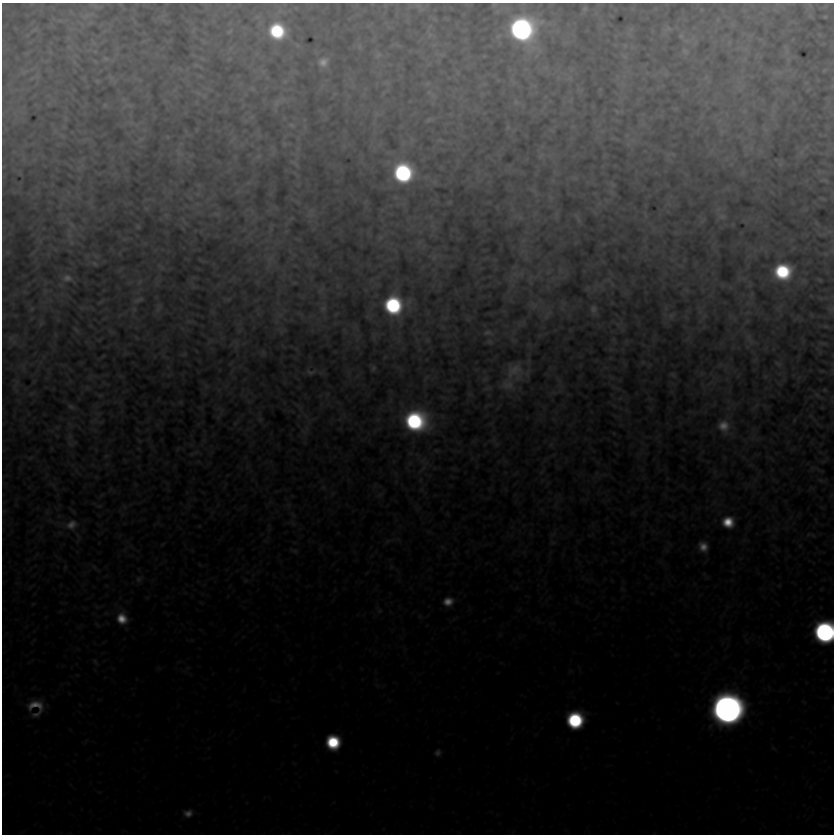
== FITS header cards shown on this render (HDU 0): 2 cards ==
NAXIS1  =                  832
NAXIS2  =                  832

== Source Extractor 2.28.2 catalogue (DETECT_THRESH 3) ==
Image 832 x 832 px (HDU 0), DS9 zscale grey, 1 PNG px = 1 image px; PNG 836 x 836 px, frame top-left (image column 1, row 832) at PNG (2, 3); no overlay
Background 4.82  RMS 1.8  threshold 5.53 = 3 sigma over >= 5 px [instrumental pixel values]
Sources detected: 56; all 56 listed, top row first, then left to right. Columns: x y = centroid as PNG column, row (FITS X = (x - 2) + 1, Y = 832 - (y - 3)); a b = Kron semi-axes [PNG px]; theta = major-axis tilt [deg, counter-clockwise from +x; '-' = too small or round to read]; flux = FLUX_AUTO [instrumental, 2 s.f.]
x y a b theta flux
810 5 8 4 -53 250
418 6 9 6 -21 490
585 9 8 6 69 250
87 15 22 6 21 1000
825 17 5 4 - 140
522 29 16 16 - 55000
277 31 14 13 - 11000
229 32 7 4 19 150
429 35 7 4 71 250
681 36 7 6 - 280
685 51 10 6 -45 400
378 55 8 6 22 350
105 58 8 5 -7 300
323 62 10 9 - 970
276 103 10 5 55 510
291 125 8 5 -36 240
258 156 7 6 - 330
403 173 13 13 - 23000
825 180 7 4 -19 240
722 216 7 6 - 340
520 217 7 5 -45 340
72 225 12 6 -56 580
94 264 8 4 -41 210
783 272 13 12 - 11000
67 278 13 9 -4 850
138 300 13 5 23 400
393 305 13 13 - 17000
323 308 7 4 1 220
593 309 8 7 - 390
76 330 8 4 -45 230
487 332 11 6 5 360
490 342 7 4 -71 200
373 368 8 6 62 270
515 371 23 22 - 3000
310 372 13 7 -6 480
672 374 9 4 -19 220
507 385 21 16 -9 2300
817 395 7 4 -19 220
71 407 11 7 -21 450
415 421 19 17 -8 23000
724 426 18 15 -62 2400
728 522 11 11 - 3100
71 525 15 12 30 1500
703 547 11 10 - 1400
295 551 7 5 -44 270
138 579 8 8 - 450
448 601 11 10 - 1500
122 618 14 12 -58 2600
825 632 13 13 - 45000
35 705 22 13 -3 2600
727 709 15 15 - 240000
36 714 15 7 16 720
575 720 12 12 - 15000
333 742 11 11 - 8100
438 753 9 7 61 430
188 813 11 9 5 850
At the frame edge (FLAGS 8, measured only in part): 1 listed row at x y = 825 632